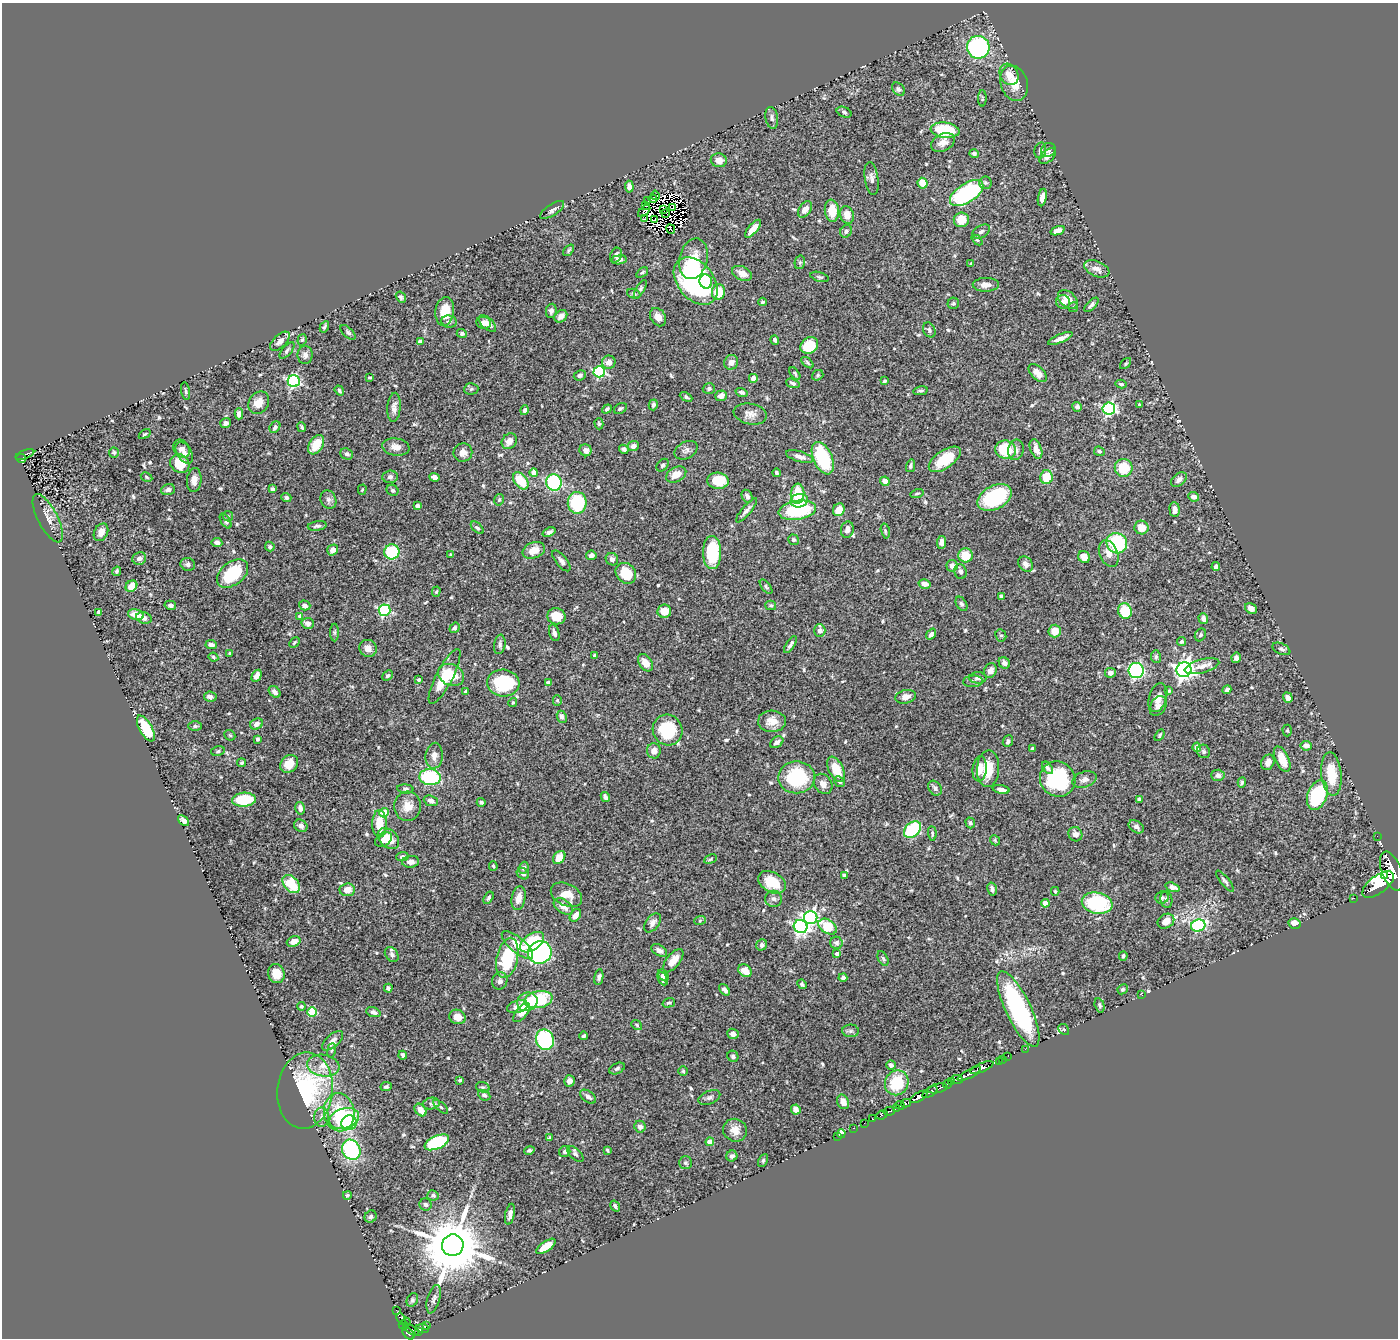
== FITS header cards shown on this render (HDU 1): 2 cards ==
NAXIS1  =                 1396
NAXIS2  =                 1336

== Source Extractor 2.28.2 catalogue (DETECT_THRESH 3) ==
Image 1396 x 1336 px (HDU 1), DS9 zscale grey, 1 PNG px = 1 image px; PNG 1400 x 1340 px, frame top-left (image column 1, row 1336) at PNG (2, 3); each listed source drawn as its Kron ellipse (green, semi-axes under 4 px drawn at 4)
Background 0.948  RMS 0.026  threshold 0.0791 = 3 sigma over >= 5 px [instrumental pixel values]
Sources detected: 605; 11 with non-positive FLUX_AUTO (blend fragments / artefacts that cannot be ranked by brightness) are neither listed nor drawn; of the other 594, the 500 brightest by FLUX_AUTO listed and drawn (94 fainter detections omitted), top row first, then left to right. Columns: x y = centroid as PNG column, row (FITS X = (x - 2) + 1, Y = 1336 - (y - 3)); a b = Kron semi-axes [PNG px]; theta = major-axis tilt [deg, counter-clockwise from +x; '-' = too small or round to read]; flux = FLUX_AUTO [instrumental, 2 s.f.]
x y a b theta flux
978 47 11 11 - 250
1009 74 11 9 -60 16
1014 83 18 13 -70 31
898 89 7 5 -47 4.2
982 98 8 4 -90 2.5
844 112 8 5 -24 3.8
772 118 11 6 -80 6
945 130 14 7 -7 110
943 142 12 8 27 14
1040 150 8 5 75 4.8
1048 150 7 6 - 5.8
974 154 5 4 - 4.4
1048 156 10 5 40 10
719 160 8 7 - 15
871 179 17 6 -82 8.3
922 183 5 5 - 31
985 183 6 6 - 3.8
629 187 6 4 -85 9.8
967 193 19 9 33 210
655 195 5 3 - 3.9
1042 197 9 4 79 12
653 199 4 3 - 3.8
648 201 2 2 - 24
645 205 4 2 - 8.5
673 207 4 2 - 4.9
663 209 3 2 - 3.3
805 209 9 6 54 13
552 210 14 5 33 7.2
644 211 7 4 43 3.3
832 211 11 7 -84 31
666 213 3 2 - 2.4
847 215 9 6 -74 17
645 218 3 2 - 3.6
654 220 3 2 - 3.8
961 220 7 7 - 29
671 229 5 2 - 4.1
753 229 11 4 49 17
846 231 7 5 54 5.6
1058 231 7 4 19 13
981 232 9 6 32 5.2
977 240 6 4 -43 2.6
569 250 7 4 50 2.8
616 255 8 5 68 6.7
693 259 20 14 76 48
619 260 7 4 9 6.8
800 262 7 5 77 3
971 264 4 3 - 2.5
1097 269 13 7 -23 12
642 272 7 4 36 2.9
742 273 10 6 -24 16
819 277 9 4 -17 3.5
696 281 27 18 -51 330
706 282 7 6 - 37
986 285 13 7 1 14
640 289 10 4 59 4
718 292 8 6 79 44
634 294 7 5 -20 3.3
401 297 6 4 -59 3.2
1068 299 11 7 -42 22
762 302 4 3 - 2.6
1063 302 7 6 - 12
953 303 6 5 - 3.4
1091 305 9 4 46 6
1073 307 5 4 - 2.6
445 311 14 9 82 32
551 311 7 5 79 5.5
561 316 7 5 43 12
658 317 10 7 -58 10
449 322 8 6 -10 4.6
483 323 8 5 -8 13
487 324 10 5 -43 13
324 327 6 3 62 2.9
929 330 8 6 -61 4.4
348 332 9 5 -43 4.2
462 333 5 4 - 3.8
1060 339 13 4 23 11
302 340 6 4 73 2.8
775 340 5 4 - 4.9
280 341 12 6 44 10
420 342 4 4 - 15
809 345 9 7 32 51
287 350 10 4 49 4.5
305 355 9 7 89 7.2
609 362 7 6 - 12
731 362 7 7 - 11
807 363 7 4 -42 3
1125 364 7 4 45 2.4
599 372 6 5 - 200
795 373 7 4 -54 2.9
1038 373 11 6 -44 12
580 375 6 5 - 3.9
818 375 6 5 - 3.1
369 377 3 3 - 2.4
753 378 5 5 - 8.3
294 381 6 6 - 270
885 381 4 3 - 2.5
793 383 7 4 -18 4.3
1121 384 5 3 - 2.9
471 389 7 6 - 3.3
709 389 6 5 - 4.2
186 391 9 4 -80 3
339 391 5 3 - 3
921 391 7 4 11 3.4
742 392 6 4 -16 4.5
721 396 6 5 - 12
686 397 7 4 -27 3.5
259 403 12 9 57 23
653 405 5 4 - 4.9
1140 405 3 3 - 2.4
394 407 14 6 86 9.5
1077 407 5 4 - 4.9
607 409 5 4 - 3.7
620 409 7 5 32 3.5
1109 409 6 6 - 320
525 410 5 4 - 5.5
239 414 5 4 - 11
750 414 17 10 -11 13
226 423 5 5 - 6.7
599 424 5 4 - 2.5
275 427 6 5 - 4.9
302 427 5 3 - 3.4
145 434 6 4 33 2.5
509 441 8 7 - 14
316 445 10 6 57 41
633 446 6 5 - 7.1
396 447 14 8 -9 13
181 449 10 7 -57 8.5
624 449 5 3 - 4.8
1036 449 10 5 -69 14
586 450 6 6 - 7.5
686 450 12 8 28 7.4
1005 450 10 9 - 77
1016 450 10 7 81 6.9
1099 451 5 4 - 3.5
114 452 5 5 - 2.9
463 452 9 9 - 11
184 453 12 7 -59 8.6
25 454 10 3 21 51
347 454 6 5 - 4.7
800 457 14 5 -17 9.7
21 458 5 4 - 110
823 458 17 9 -66 130
945 459 18 9 35 52
180 464 10 9 - 47
663 465 7 5 50 3.5
911 466 6 4 77 3.7
1124 468 9 9 - 48
534 473 4 4 - 23
776 473 4 3 - 3.3
676 475 11 7 29 20
146 477 6 4 -29 2.4
390 477 8 6 5 5
435 477 5 4 - 8.6
1046 477 7 6 - 35
1179 479 9 6 41 7.8
194 480 12 7 85 13
521 481 10 6 -52 44
718 481 11 8 -6 51
885 481 5 4 - 12
554 483 8 7 - 140
273 489 4 4 - 3.8
168 490 7 5 20 6.4
362 490 5 4 - 2.4
392 490 6 5 - 3.4
917 493 6 3 17 2.5
797 494 10 6 86 48
747 496 7 5 -63 5.1
286 497 5 4 - 4.4
1194 497 5 4 - 7.1
995 498 18 12 27 110
328 500 9 7 -63 6.8
499 500 6 4 75 2.8
799 501 9 6 14 27
577 503 11 9 -88 110
417 506 4 3 - 10
746 510 15 4 50 7.1
797 510 19 9 9 130
839 510 6 5 - 22
1174 510 7 5 -86 12
228 516 5 5 - 3
48 518 26 10 -63 15
226 521 8 4 -58 3.7
317 526 9 4 7 5.1
477 528 8 4 -42 3.4
1141 528 7 7 - 23
847 530 8 6 77 8.2
885 531 7 4 -77 2.8
101 532 9 6 62 12
549 532 7 4 22 4.6
793 540 5 5 - 4.1
217 542 5 4 - 7
942 542 6 4 81 7.6
1117 543 10 10 - 130
270 546 5 4 - 3.4
333 550 6 5 - 11
534 550 11 8 21 21
392 552 7 7 - 120
712 553 16 9 -90 82
1109 553 14 9 -68 16
451 555 3 3 - 3.1
591 555 5 4 - 6.4
966 555 7 7 - 30
1084 557 6 5 - 20
139 558 7 6 - 7.6
612 559 6 6 - 6.3
561 561 12 5 -50 6.5
188 564 7 6 - 5.1
1026 564 8 6 -47 7.6
952 566 6 5 - 8.6
1216 567 4 4 - 8.8
117 571 5 3 - 3.4
961 572 7 6 - 4.9
626 573 11 9 -45 49
232 574 18 11 38 91
925 584 6 4 -14 9.8
131 586 6 5 - 27
766 587 8 4 -52 3.1
436 592 5 4 - 2.5
1001 596 4 3 - 4.3
961 604 8 5 -58 3.6
170 605 6 4 -13 5
305 605 6 5 - 7.8
771 605 5 4 - 3
1251 608 6 5 - 9
384 610 6 5 - 220
664 611 7 6 - 23
1125 611 8 6 -69 66
99 612 4 3 - 4.1
136 615 8 5 -14 21
300 616 4 4 - 5.1
556 616 9 8 - 31
144 618 8 5 -17 6.9
1203 619 5 5 - 7.8
308 623 6 5 - 6.9
454 628 5 4 - 4.1
820 630 6 5 - 7.1
1055 631 6 6 - 25
335 632 9 4 -90 3.2
554 633 9 5 -74 6
931 634 6 4 51 5.8
1001 635 6 5 - 3.1
1200 635 7 5 63 3.9
294 642 6 3 46 2.8
1182 642 5 4 - 3.5
500 644 10 5 82 5.5
211 645 6 3 -5 7.3
790 645 10 4 57 5.9
368 648 9 8 - 13
1281 649 9 5 -24 5.1
230 653 3 3 - 3
595 655 3 3 - 3.1
213 657 5 3 - 2.4
1156 657 6 5 - 3.4
1236 658 5 4 - 6.4
645 663 9 6 -55 17
1004 663 6 5 - 5.7
1202 666 18 6 15 12
990 670 7 6 - 10
1136 670 8 7 - 300
1184 670 7 7 - 820
1110 673 5 5 - 8.1
451 675 13 10 -25 38
257 676 6 4 61 11
387 676 6 4 42 3.7
445 676 30 8 63 47
978 678 8 6 -1 6.3
419 680 3 3 - 3
973 681 10 6 4 4.3
503 683 16 13 -5 110
548 683 4 3 - 7.6
1227 690 4 3 - 6.1
1169 691 4 3 - 2.6
275 692 7 5 -44 7.8
465 692 4 3 - 2.7
210 697 6 5 - 7.1
906 697 10 6 13 12
1158 698 15 9 72 15
1288 698 5 4 - 8.9
557 700 5 4 - 2.6
513 702 5 4 - 2.6
1158 706 10 7 58 8.1
562 717 6 4 -66 5.7
772 721 14 11 -2 21
257 724 6 5 - 9.1
195 726 7 5 -1 3.3
146 728 14 6 -61 64
668 730 15 14 - 87
1287 730 6 4 -88 2.3
230 735 6 4 -43 2.5
1160 735 6 3 60 2.9
258 739 4 3 - 3.1
1008 741 6 5 - 4.7
777 742 7 5 34 5.8
1306 746 6 5 - 8.3
1197 747 5 4 - 20
1032 749 3 3 - 3.1
218 751 7 5 12 3.5
654 751 7 7 - 11
1203 751 7 6 - 4
434 756 13 8 85 12
1282 759 14 6 -66 27
1268 762 8 6 64 11
241 763 4 4 - 3.5
289 764 10 8 46 24
1047 768 7 4 -52 4.5
836 769 14 7 -63 37
980 769 12 7 83 17
988 769 18 11 87 40
1331 774 22 10 -84 48
1218 775 6 5 - 5.5
430 777 11 8 -4 120
796 777 18 16 1 110
1058 779 18 17 - 140
1084 779 12 8 19 8.5
840 782 6 5 - 3.7
1242 782 5 4 - 3.1
823 784 11 8 -56 13
935 788 8 6 -53 5.5
405 789 8 4 -5 3.7
1001 789 8 4 -12 10
1317 795 15 9 69 160
605 797 5 3 - 5.2
1139 799 3 3 - 4.2
244 800 12 7 3 80
431 801 7 5 -23 7.9
481 802 4 4 - 3.5
408 806 15 13 85 22
300 808 6 4 -76 7.8
384 813 4 4 - 52
184 821 6 4 -41 7.2
970 823 5 4 - 3.5
379 824 13 7 -88 35
301 826 7 5 -33 6.7
1136 827 8 5 -35 6.5
912 830 10 7 43 120
932 833 7 4 -86 3.2
1075 834 7 7 - 7.6
1377 836 2 2 - 10
383 839 9 6 33 13
388 839 12 8 -42 30
995 840 5 4 - 2.4
402 857 6 4 5 5.2
559 858 7 5 52 25
710 859 6 4 28 2.4
411 862 8 6 4 10
493 866 5 3 - 2.4
524 868 6 5 - 4.7
1392 871 20 9 -69 4800
523 874 6 5 - 5.2
844 875 4 3 - 3.6
1385 876 4 3 - 5100
1225 881 13 3 -50 4.4
772 882 15 10 -30 45
291 884 10 7 -48 64
1378 884 19 8 38 3600
1173 887 7 4 -18 7.3
992 889 7 4 -78 5.2
347 890 7 6 - 18
1055 891 4 3 - 2.4
566 895 16 11 -26 28
489 898 7 4 58 3.4
518 898 12 7 78 18
1162 898 6 6 - 3.6
1354 898 2 2 - 9
773 899 8 8 - 6.5
1166 899 8 6 -80 4.8
1045 903 4 4 - 16
1097 903 15 10 -12 150
563 906 10 6 -34 15
575 915 7 5 54 13
811 918 7 6 - 410
700 920 6 4 20 2.4
1166 921 9 7 32 18
652 923 11 6 53 8.2
1295 923 6 5 - 13
801 926 7 6 - 400
1198 926 7 6 - 190
828 927 10 7 -34 51
294 941 7 5 20 14
532 942 14 8 35 76
836 943 6 6 - 5.5
517 945 19 7 -40 36
762 945 6 5 - 6.6
659 950 9 5 -31 7.5
540 952 12 11 - 300
392 954 8 6 -52 5.2
837 954 4 3 - 5.9
1123 956 5 4 - 3.4
507 958 20 10 77 110
883 958 8 4 -63 3.4
673 961 14 6 52 20
745 971 7 6 - 23
276 974 9 8 - 24
663 975 7 4 -53 8.7
599 977 8 4 80 5.1
843 978 4 4 - 4.2
663 979 7 4 -65 8.8
500 981 9 7 73 7
802 984 5 4 - 3.7
388 988 4 4 - 4.1
1123 989 5 4 - 3.2
725 990 7 4 -52 6.2
1142 995 3 2 - 8.4
538 1000 14 8 10 110
527 1002 10 9 - 23
669 1003 6 4 17 3
1100 1005 7 4 -74 3.8
301 1006 4 4 - 3.8
518 1007 11 6 15 14
1018 1009 41 12 -64 240
312 1012 5 4 - 62
373 1012 7 4 -19 7.4
522 1013 11 5 50 20
457 1017 8 7 - 18
637 1025 6 4 -39 2.4
1064 1029 6 5 - 2.6
851 1031 8 6 0 4.4
733 1034 6 5 - 9.5
583 1036 4 3 - 3.2
545 1040 10 9 - 220
333 1041 13 6 42 9.3
1025 1049 2 2 - 13
331 1050 7 4 81 3.1
403 1055 4 3 - 4.3
733 1056 6 5 - 5.1
1008 1056 2 2 - 11
1002 1059 3 2 - 24
999 1061 2 2 - 9.4
891 1065 4 4 - 5.2
323 1066 16 10 -8 21
617 1068 8 5 26 4.3
982 1068 12 4 23 880
683 1071 4 4 - 2.5
969 1074 13 3 28 1200
957 1079 6 3 -4 130
460 1080 4 4 - 3.5
569 1081 5 5 - 10
951 1081 4 2 - 200
897 1083 12 11 - 68
948 1084 4 3 - 250
386 1087 6 4 9 3.5
483 1087 7 5 -18 2.9
938 1088 10 4 12 450
305 1090 38 28 84 220
930 1092 8 3 33 350
484 1095 6 5 - 3.7
588 1097 9 5 -36 6.5
919 1097 9 4 29 2400
709 1098 11 6 23 6.4
843 1102 7 5 -64 13
431 1103 8 6 13 4.7
906 1103 5 4 - 330
900 1105 4 3 - 390
441 1107 9 4 -41 3.6
897 1108 3 3 - 240
796 1109 5 4 - 11
421 1110 7 5 -49 19
889 1111 6 3 13 160
339 1112 19 15 -81 57
882 1115 6 3 24 100
322 1117 10 7 -89 7.5
344 1118 15 10 16 150
872 1119 3 3 - 30
349 1123 8 7 - 77
864 1123 2 2 - 8.3
640 1127 6 5 - 7.2
853 1128 3 2 - 9.4
735 1130 12 11 - 17
841 1133 4 3 - 20
837 1136 2 2 - 9
549 1138 4 3 - 2.4
437 1142 13 6 23 140
710 1142 4 4 - 15
351 1150 10 9 - 170
529 1150 5 4 - 3.8
607 1150 4 3 - 2.4
565 1152 6 5 - 4.2
575 1154 10 5 -43 4.4
732 1156 5 5 - 5
763 1160 7 4 63 3.3
685 1163 6 6 - 3.9
347 1195 4 3 - 2.7
433 1195 5 5 - 3.5
426 1205 6 6 - 4.7
615 1206 6 3 -57 3.3
510 1214 11 4 79 7.5
371 1217 6 5 - 4.3
453 1245 11 10 - 15000
546 1246 11 5 34 31
434 1299 14 6 74 7.4
412 1300 7 5 63 3.7
396 1310 2 2 - 8.2
401 1319 6 4 -66 81
406 1322 4 3 - 42
403 1325 5 4 - 48
426 1325 4 3 - 97
422 1328 6 3 -9 130
411 1330 8 3 -31 480
418 1331 4 3 - 85
408 1333 7 4 -46 480
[94 fainter detections neither listed nor drawn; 11 non-positive-flux detections neither listed nor drawn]